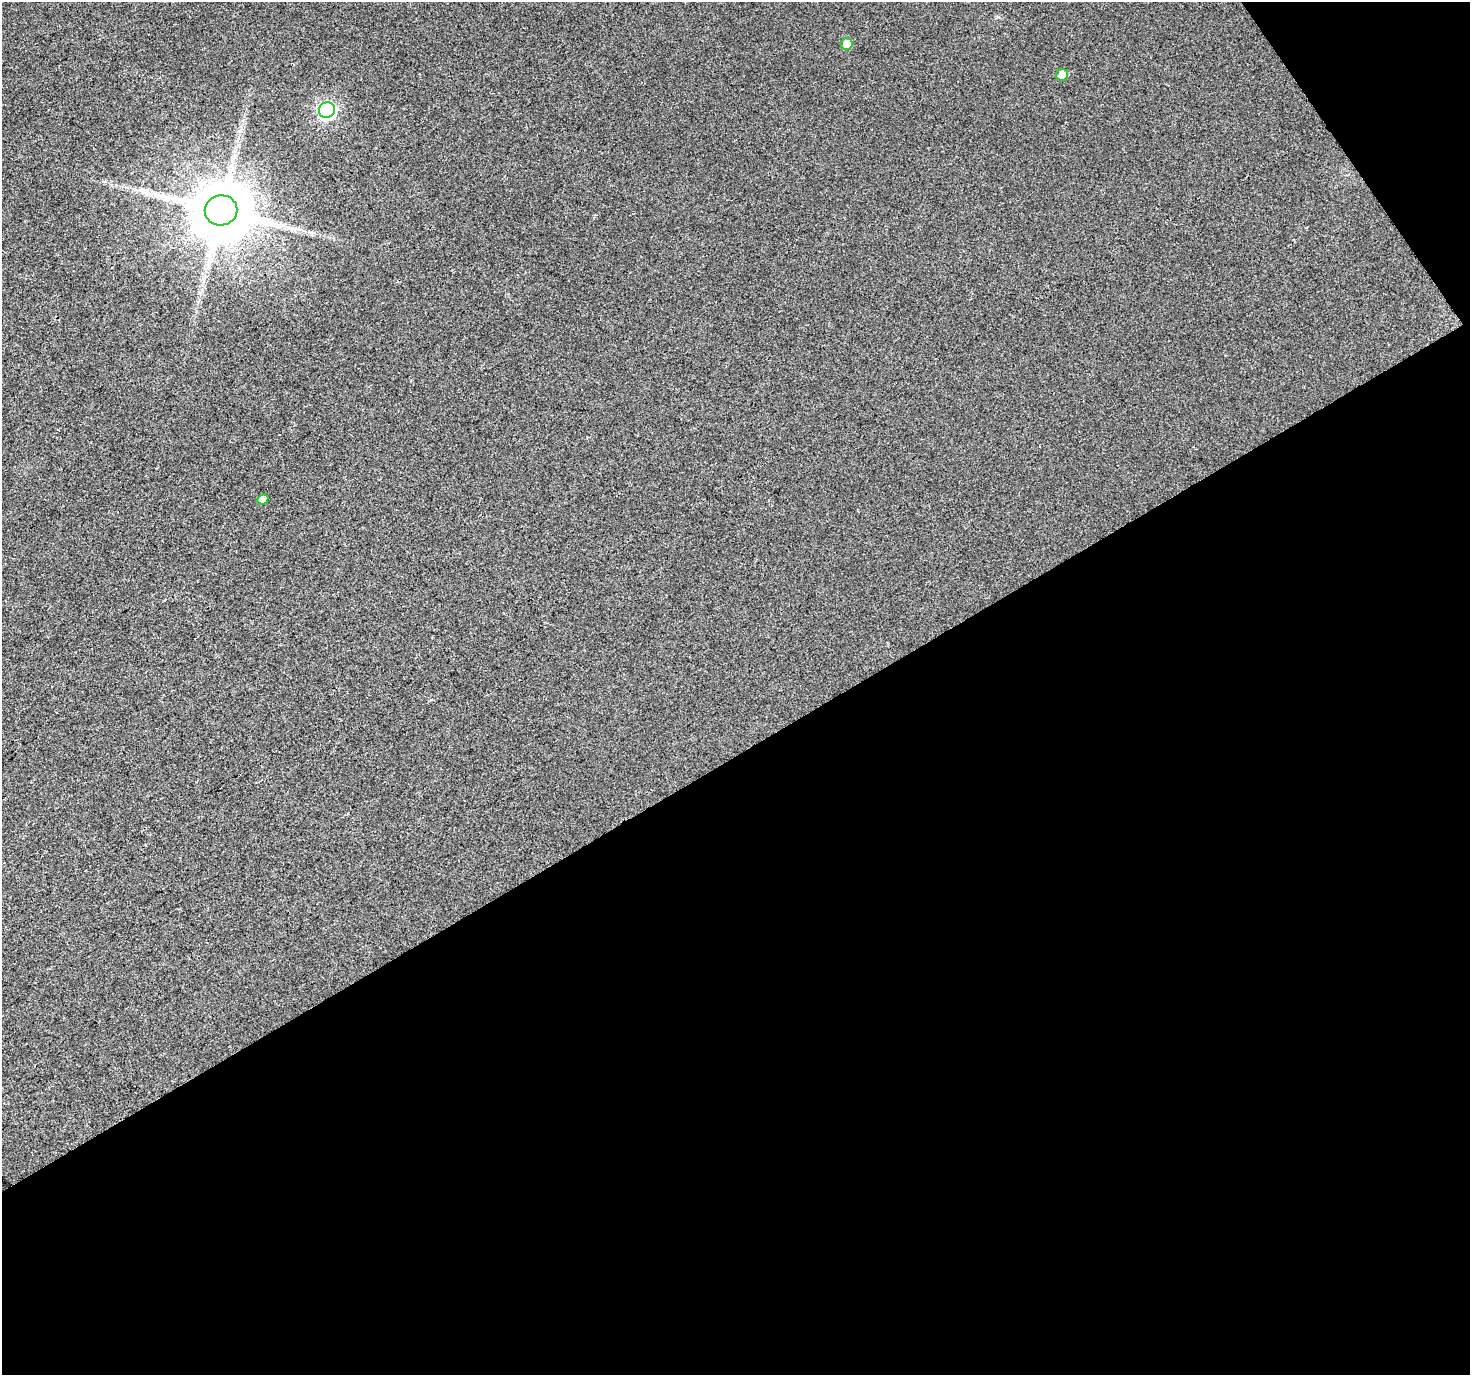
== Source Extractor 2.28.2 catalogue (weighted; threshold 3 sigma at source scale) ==
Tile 4 of 2 x 2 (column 2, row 2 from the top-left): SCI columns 1469-2936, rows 85-1457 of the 2936 x 2896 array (HDU 1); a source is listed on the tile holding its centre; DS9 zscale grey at full resolution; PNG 1472 x 1377 px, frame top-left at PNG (2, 2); each listed source drawn as its Kron ellipse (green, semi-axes under 4 px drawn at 4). Shown black and unused: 47% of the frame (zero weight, under 2 of 3 exposures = <1% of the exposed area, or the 3 px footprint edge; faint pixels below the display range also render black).
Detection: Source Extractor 2.28.2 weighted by HDU 2 'WHT'; one run over the whole footprint, this tile lists its part. Background 0.0319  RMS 0.0085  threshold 0.0381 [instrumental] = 3 sigma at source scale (4.5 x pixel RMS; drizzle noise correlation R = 1.50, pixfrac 1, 0.0396/0.0396 arcsec/px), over >= 5 px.
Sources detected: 6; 1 long thin detection or spike segment (spike, bleed or trail) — neither listed nor drawn; the other 5 listed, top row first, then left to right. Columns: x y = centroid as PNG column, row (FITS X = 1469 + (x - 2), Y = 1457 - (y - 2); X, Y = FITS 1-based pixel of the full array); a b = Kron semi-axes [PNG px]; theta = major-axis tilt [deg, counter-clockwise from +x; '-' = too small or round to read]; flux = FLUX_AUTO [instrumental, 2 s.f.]
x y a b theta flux
847 44 6 6 - 8.8
1062 75 6 6 - 7.1
327 110 8 7 - 160
221 210 16 15 - 6200
263 499 5 5 - 3.8